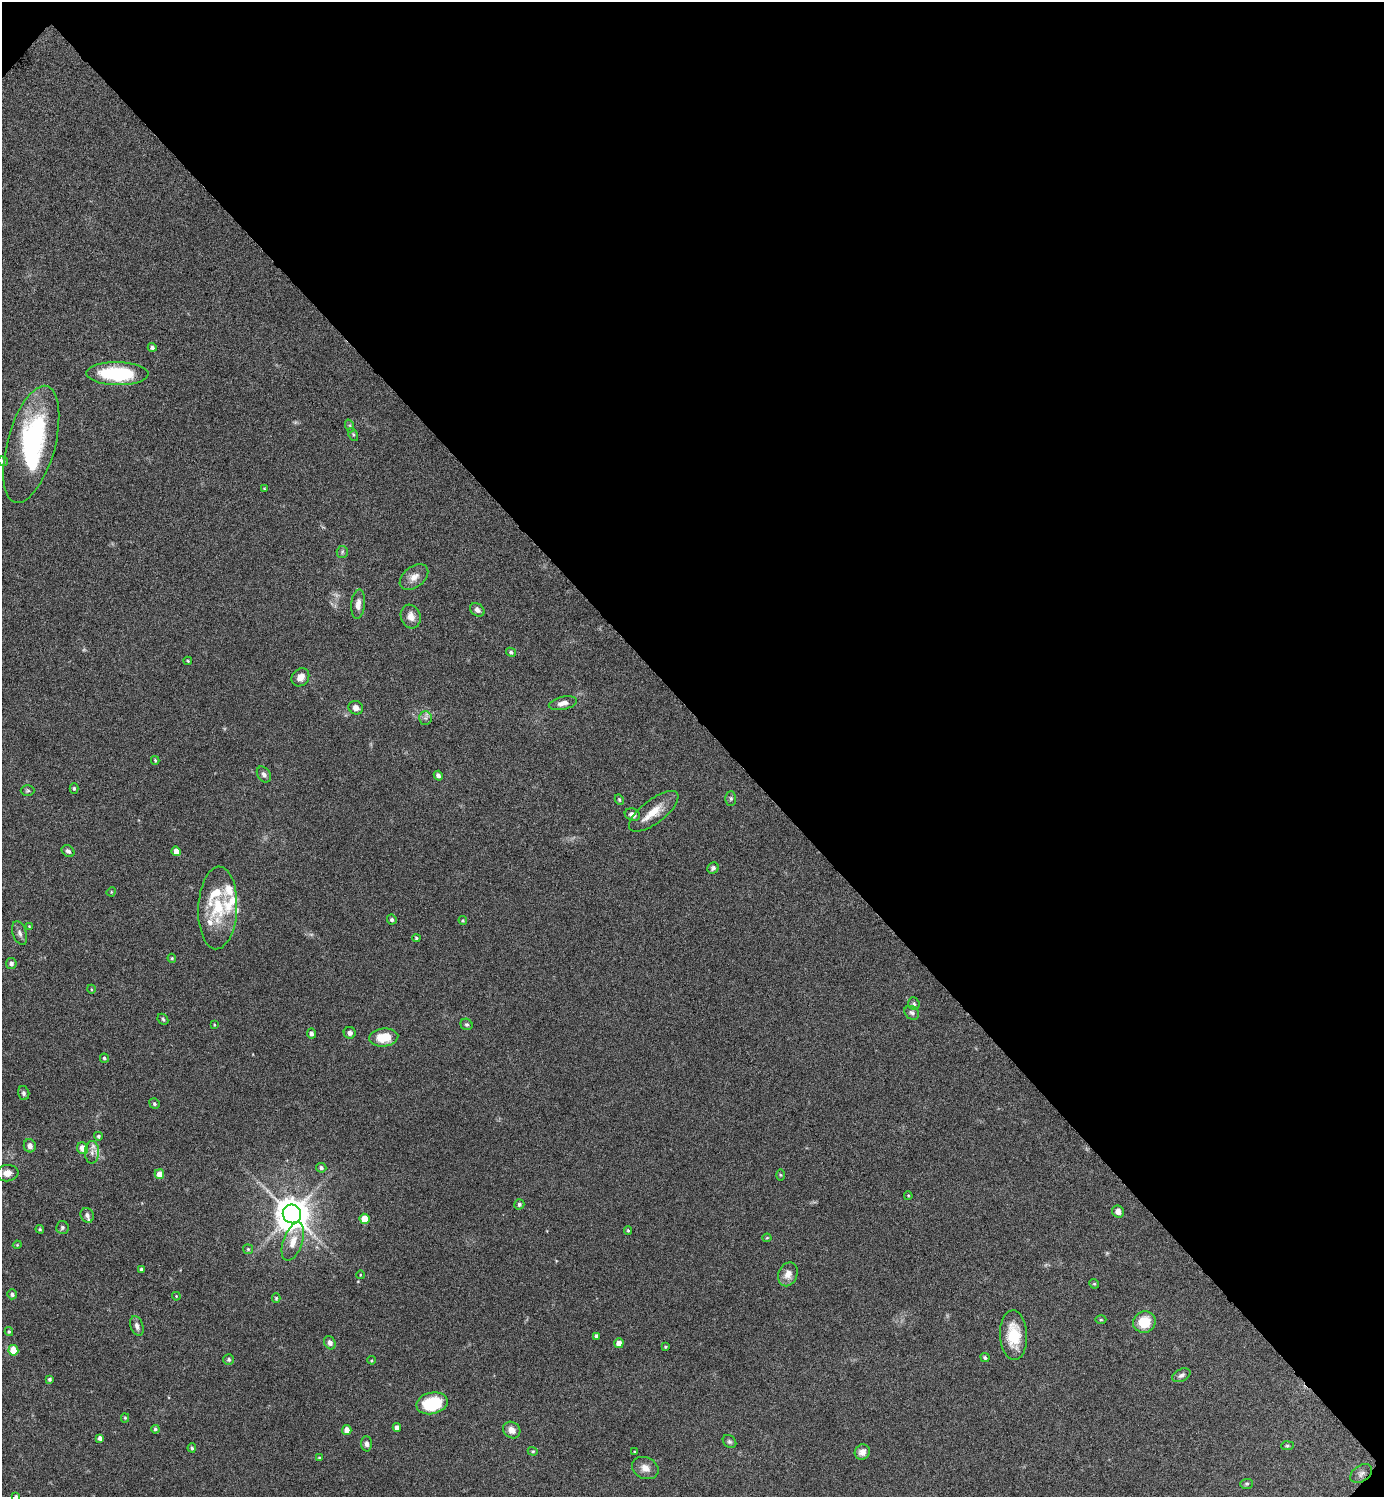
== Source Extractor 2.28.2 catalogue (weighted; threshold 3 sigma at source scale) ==
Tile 8 of 4 x 4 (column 4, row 2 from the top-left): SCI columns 4305-5686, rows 2994-4488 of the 5985 x 5984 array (HDU 1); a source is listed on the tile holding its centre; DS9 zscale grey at full resolution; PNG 1386 x 1499 px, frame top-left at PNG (2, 2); each listed source drawn as its Kron ellipse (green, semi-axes under 4 px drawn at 4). Shown black and unused: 48% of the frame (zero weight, under 4 of 8 exposures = <1% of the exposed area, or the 3 px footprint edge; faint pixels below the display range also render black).
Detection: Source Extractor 2.28.2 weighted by HDU 2 'WHT'; one run over the whole footprint, this tile lists its part. Background 0.121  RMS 0.0053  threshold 0.0215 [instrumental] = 3 sigma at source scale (4.09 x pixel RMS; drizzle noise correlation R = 1.36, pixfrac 0.8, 0.05/0.05 arcsec/px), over >= 5 px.
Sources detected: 123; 4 too faint to see at this stretch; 1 inside a brighter object's white glare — neither listed nor drawn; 5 inside a brighter listed object's ellipse — not listed separately; the other 113 listed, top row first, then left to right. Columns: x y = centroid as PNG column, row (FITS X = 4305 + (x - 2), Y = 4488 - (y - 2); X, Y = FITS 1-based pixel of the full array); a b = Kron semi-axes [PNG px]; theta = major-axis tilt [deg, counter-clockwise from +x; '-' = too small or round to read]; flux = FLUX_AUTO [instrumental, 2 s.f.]
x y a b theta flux
152 347 4 4 - 1.3
117 374 31 11 -1 37
350 426 6 4 -72 0.75
353 434 7 4 -63 0.74
31 444 60 24 75 67
3 461 5 4 - 0.85
264 489 3 3 - 0.4
342 552 6 5 - 0.9
414 577 16 10 38 4.4
358 604 15 7 85 3.2
477 610 8 6 -41 2
411 616 12 9 -72 3.9
511 652 5 4 - 0.92
188 661 4 3 - 0.56
300 677 10 8 50 3.4
563 703 14 6 13 3
356 708 7 6 - 2.5
425 718 7 6 - 1.4
155 760 4 3 - 0.63
264 774 8 6 -55 1.7
438 776 5 4 - 1.7
74 788 5 4 - 0.91
27 791 7 5 0 0.8
731 798 7 5 -89 0.95
619 800 5 4 - 0.72
654 811 30 11 38 9.5
632 815 8 6 -20 2.3
68 851 7 5 -37 1.4
176 851 5 4 - 4.7
713 868 6 5 - 1.3
111 892 5 4 - 0.45
218 908 41 19 88 22
392 920 5 4 - 1.1
463 920 4 3 - 0.53
29 926 3 3 - 0.39
20 933 12 7 -71 2
416 938 4 3 - 0.64
172 958 4 3 - 0.57
11 964 5 5 - 1.7
91 989 4 3 - 0.48
914 1004 6 5 - 0.89
912 1013 8 6 -36 1.3
163 1019 6 4 -46 0.72
466 1024 6 5 - 0.93
214 1025 3 3 - 0.4
311 1033 5 4 - 1.5
350 1033 6 6 - 2
384 1037 14 9 7 11
104 1058 5 4 - 0.82
24 1093 7 5 -75 1
154 1104 5 5 - 1
98 1136 4 4 - 0.8
30 1146 6 6 - 2.2
83 1148 6 5 - 4.4
92 1152 11 7 89 2.8
321 1168 5 4 - 1.3
7 1173 11 8 6 3.1
159 1174 5 4 - 5.2
780 1175 6 4 -89 0.54
908 1196 4 3 - 0.47
519 1204 5 5 - 1.2
1118 1212 6 5 - 2.5
292 1214 9 9 - 1100
87 1215 7 6 - 1.5
364 1219 5 5 - 8.2
62 1227 6 6 - 1.1
40 1229 4 4 - 0.62
628 1230 4 3 - 0.61
767 1238 4 4 - 0.46
293 1242 20 9 71 6.3
17 1245 4 3 - 0.41
248 1249 5 5 - 0.64
141 1269 4 3 - 0.83
788 1274 12 9 68 4
360 1275 4 3 - 0.34
1094 1284 5 4 - 0.58
12 1294 5 5 - 1.2
176 1296 4 3 - 0.42
276 1298 5 4 - 0.59
1101 1320 5 3 - 0.51
1144 1322 11 10 - 11
137 1326 10 6 -71 1.9
9 1332 4 3 - 0.73
1014 1335 25 13 -88 15
596 1336 4 3 - 1.2
330 1343 7 5 -61 2.1
619 1343 5 4 - 3.9
665 1347 3 3 - 0.52
13 1350 5 5 - 11
985 1358 5 4 - 0.95
229 1359 5 5 - 1
372 1360 4 3 - 0.49
1181 1375 10 6 26 1.7
50 1379 4 4 - 0.84
432 1403 16 10 12 24
125 1418 4 4 - 0.57
397 1428 4 4 - 2.1
155 1429 4 3 - 0.77
347 1430 5 4 - 3.7
512 1430 9 7 -35 3.6
100 1438 4 4 - 1.8
729 1441 7 6 - 1.1
366 1444 7 5 -87 1.6
1287 1446 6 4 5 0.72
192 1448 4 3 - 0.84
533 1451 5 4 - 0.59
635 1452 4 3 - 0.42
862 1452 8 7 - 3.5
319 1458 4 3 - 0.48
645 1468 14 10 -24 3.9
1361 1474 12 8 34 2.1
1247 1484 6 5 - 0.7
16 1496 4 4 - 0.5
Isophote crosses this tile's border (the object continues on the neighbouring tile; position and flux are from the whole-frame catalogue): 2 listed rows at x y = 3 461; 16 1496